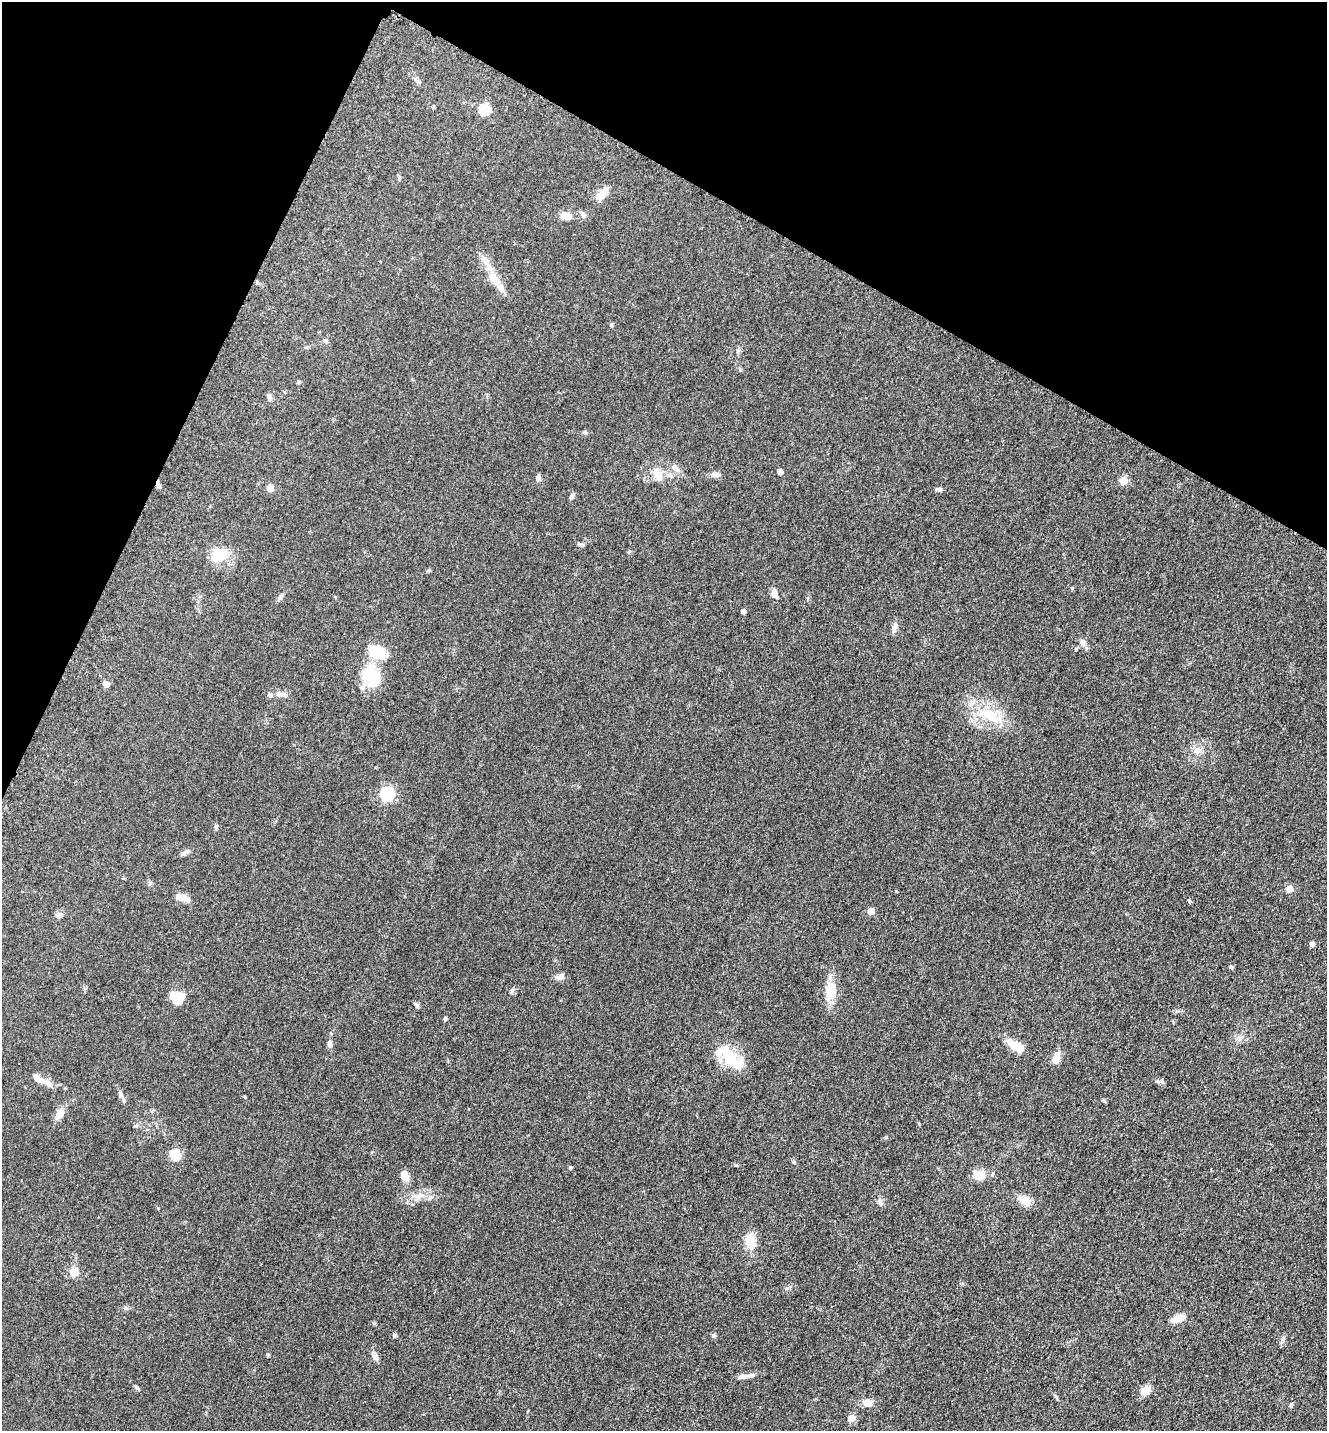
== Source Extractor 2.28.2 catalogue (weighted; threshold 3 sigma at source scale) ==
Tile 2 of 4 x 4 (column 2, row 1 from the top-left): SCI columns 1623-2947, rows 4328-5756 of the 5806 x 5775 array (HDU 1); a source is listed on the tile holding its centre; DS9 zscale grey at full resolution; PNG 1329 x 1433 px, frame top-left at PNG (2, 2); no overlay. Shown black and unused: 22% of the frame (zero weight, under 3 of 5 exposures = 4% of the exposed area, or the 3 px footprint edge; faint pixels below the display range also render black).
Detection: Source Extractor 2.28.2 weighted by HDU 2 'WHT'; one run over the whole footprint, this tile lists its part. Background 0.0636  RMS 0.006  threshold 0.0272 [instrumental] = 3 sigma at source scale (4.5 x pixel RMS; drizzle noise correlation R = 1.50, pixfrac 1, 0.05/0.05 arcsec/px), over >= 5 px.
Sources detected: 78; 1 inside a brighter object's white glare — not listed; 5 inside a brighter listed object's ellipse — not listed separately; the other 72 listed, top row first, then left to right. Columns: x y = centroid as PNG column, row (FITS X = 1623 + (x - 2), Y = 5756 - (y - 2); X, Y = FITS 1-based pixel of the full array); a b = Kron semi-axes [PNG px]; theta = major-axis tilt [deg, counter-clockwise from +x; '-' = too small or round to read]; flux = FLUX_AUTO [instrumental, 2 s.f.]
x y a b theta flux
484 109 6 5 - 34
602 194 19 9 45 6
583 215 9 6 -71 1.8
566 216 13 8 -4 5.4
492 277 19 7 -79 6.2
326 341 6 5 - 1.2
740 370 5 5 - 0.75
299 382 5 5 - 0.71
269 397 8 5 -75 1.5
585 432 6 5 - 0.99
675 468 14 6 -33 3.1
780 472 4 4 - 4.2
657 474 21 9 -71 5.4
716 474 12 7 -8 2.3
538 478 8 5 73 1.6
1123 481 5 5 - 13
158 484 9 5 -76 1.8
270 488 6 6 - 4.2
939 490 7 6 - 1.3
572 496 8 5 57 1.5
581 545 10 4 -6 1.2
219 555 22 17 -1 12
774 593 9 6 -77 3.8
280 597 8 6 51 1.5
743 611 4 4 - 1.9
894 628 12 6 66 2.3
1082 642 9 8 - 2.5
374 678 30 18 -71 18
106 684 5 4 - 5.7
279 694 11 6 -7 2.6
990 715 29 15 -32 18
1197 750 10 9 - 3.6
387 794 6 6 - 74
185 852 15 5 24 1.9
1289 889 5 5 - 7.9
182 898 18 7 -14 5.2
871 911 5 5 - 6.5
58 915 9 7 23 2.1
1312 944 5 5 - 1.6
1231 967 5 5 - 0.79
560 977 12 7 11 2.6
831 991 21 11 83 12
177 998 12 10 3 14
417 1005 9 5 -56 1.2
445 1019 5 4 - 0.76
329 1044 8 6 86 1.8
1015 1047 20 11 -23 8.8
730 1058 30 14 -61 20
1055 1059 15 9 73 4.5
39 1080 21 8 -27 6.1
1162 1081 7 5 -59 1.2
120 1094 6 4 72 1
60 1114 14 9 71 4.3
175 1154 12 12 - 8.3
794 1162 6 4 -46 0.79
736 1165 5 3 - 0.58
570 1168 5 4 - 0.86
979 1175 7 6 - 15
405 1176 12 8 -61 5.3
1025 1200 15 11 -29 6.3
880 1202 10 5 -72 1.7
750 1241 18 15 -86 8.4
74 1272 11 10 - 5.6
125 1308 6 5 - 0.99
1178 1318 14 8 23 6.8
394 1335 5 5 - 0.85
713 1336 6 5 - 1.1
375 1356 13 6 -62 2.5
745 1376 21 5 5 3.2
1145 1390 12 9 37 5
868 1403 12 10 -8 4
851 1418 5 5 - 9
Overlapping masked pixels (flux is a lower limit): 1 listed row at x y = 158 484
Unlisted compact peaks at least as high as the median listed source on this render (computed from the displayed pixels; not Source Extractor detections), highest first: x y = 136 1387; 512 990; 919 1124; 886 1137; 1291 1404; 1104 1101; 611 325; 1189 901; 1072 588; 1283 1339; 245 1097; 787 1288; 428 571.